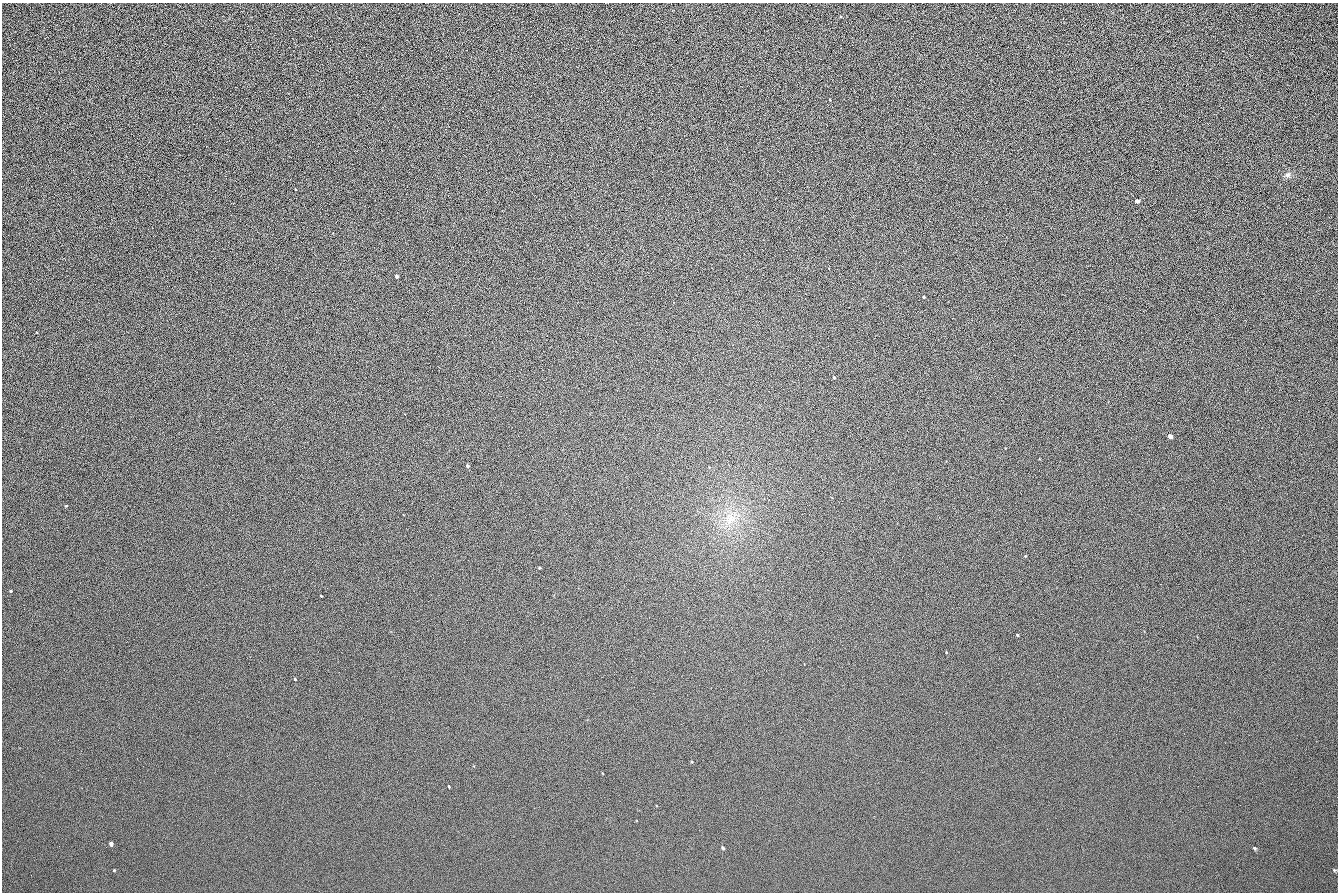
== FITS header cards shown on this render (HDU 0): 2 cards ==
NAXIS1  =                 1336 / length of data axis 1
NAXIS2  =                  890 / length of data axis 2

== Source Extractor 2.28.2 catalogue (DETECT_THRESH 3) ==
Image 1336 x 890 px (HDU 0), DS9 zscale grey, 1 PNG px = 1 image px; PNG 1340 x 894 px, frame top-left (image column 1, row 890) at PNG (2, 3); no overlay
Background 143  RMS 21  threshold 64.2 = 3 sigma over >= 5 px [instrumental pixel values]
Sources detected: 20; all 20 listed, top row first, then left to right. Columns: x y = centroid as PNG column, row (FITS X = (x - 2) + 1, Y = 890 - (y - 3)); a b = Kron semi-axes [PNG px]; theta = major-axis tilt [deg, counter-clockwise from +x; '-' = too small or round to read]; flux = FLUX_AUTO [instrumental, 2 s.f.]
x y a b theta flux
1288 175 8 7 - 4500
1137 201 4 4 - 6000
397 276 4 3 - 3900
924 297 3 3 - 1900
834 377 3 3 - 1200
1170 436 4 3 - 6900
467 466 4 4 - 2600
66 506 4 2 - 960
730 519 19 14 68 30000
539 567 3 2 - 1400
11 591 4 3 - 990
321 596 3 2 - 1100
1017 635 3 2 - 1300
295 679 3 3 - 1900
449 786 3 2 - 1300
111 844 4 3 - 4600
723 848 4 3 - 2200
1254 848 5 4 - 1700
1334 870 5 4 - 1600
31 875 2 2 - 770